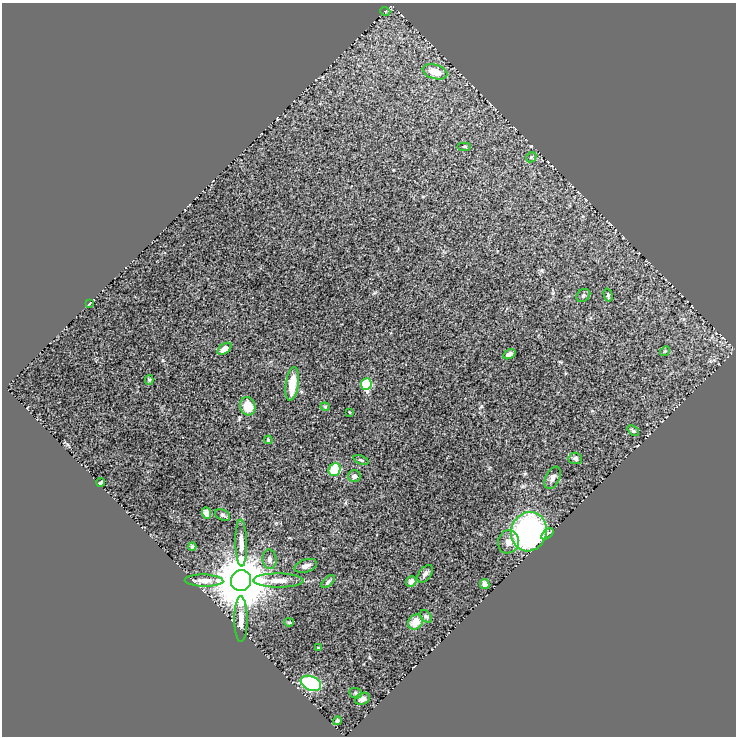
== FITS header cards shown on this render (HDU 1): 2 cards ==
NAXIS1  =                  734
NAXIS2  =                  734

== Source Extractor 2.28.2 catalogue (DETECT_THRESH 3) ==
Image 734 x 734 px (HDU 1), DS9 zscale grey, 1 PNG px = 1 image px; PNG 738 x 738 px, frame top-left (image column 1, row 734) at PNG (2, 3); each listed source drawn as its Kron ellipse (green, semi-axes under 4 px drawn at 4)
Background 0.607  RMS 0.055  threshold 0.164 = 3 sigma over >= 5 px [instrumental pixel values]
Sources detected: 49; all 49 listed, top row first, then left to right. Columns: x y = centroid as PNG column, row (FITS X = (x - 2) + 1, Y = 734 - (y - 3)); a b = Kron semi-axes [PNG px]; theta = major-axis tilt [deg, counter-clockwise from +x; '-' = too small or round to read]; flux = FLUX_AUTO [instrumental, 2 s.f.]
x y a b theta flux
385 11 5 3 - 2.9
435 72 12 7 -15 63
465 146 7 3 0 4.2
531 157 6 4 45 4
583 295 7 6 - 7.1
608 295 7 4 -76 7.1
90 303 4 2 - 2.3
225 349 8 4 36 38
665 351 5 4 - 4.5
509 354 6 4 32 9.9
149 380 5 4 - 5.1
292 384 17 6 82 75
366 384 6 5 - 190
248 406 9 7 -72 68
325 407 4 4 - 4
349 412 4 2 - 2.6
633 431 6 4 -39 5.3
268 440 4 3 - 3.4
575 458 6 6 - 10
361 460 8 3 -21 5.4
335 470 6 5 - 140
354 476 6 6 - 14
552 478 12 6 65 16
101 482 4 3 - 5.9
207 513 6 4 -66 23
223 515 8 5 -27 7
529 532 20 18 72 700
547 534 7 3 38 16
508 542 11 10 - 27
241 543 23 6 -89 31
192 546 4 4 - 5.6
269 559 10 7 -83 14
306 566 11 6 20 17
425 574 10 6 53 12
204 581 19 6 -2 25
241 581 10 10 - 25000
278 581 25 7 0 40
328 581 8 4 41 6.4
411 581 6 5 - 14
485 584 5 4 - 18
426 616 7 4 -52 6.1
241 619 23 6 -90 32
289 622 5 4 - 4.2
415 622 8 7 - 49
318 647 3 2 - 2.4
311 683 11 7 -22 320
356 693 6 5 - 5.8
362 699 8 6 23 16
337 721 4 4 - 7.2